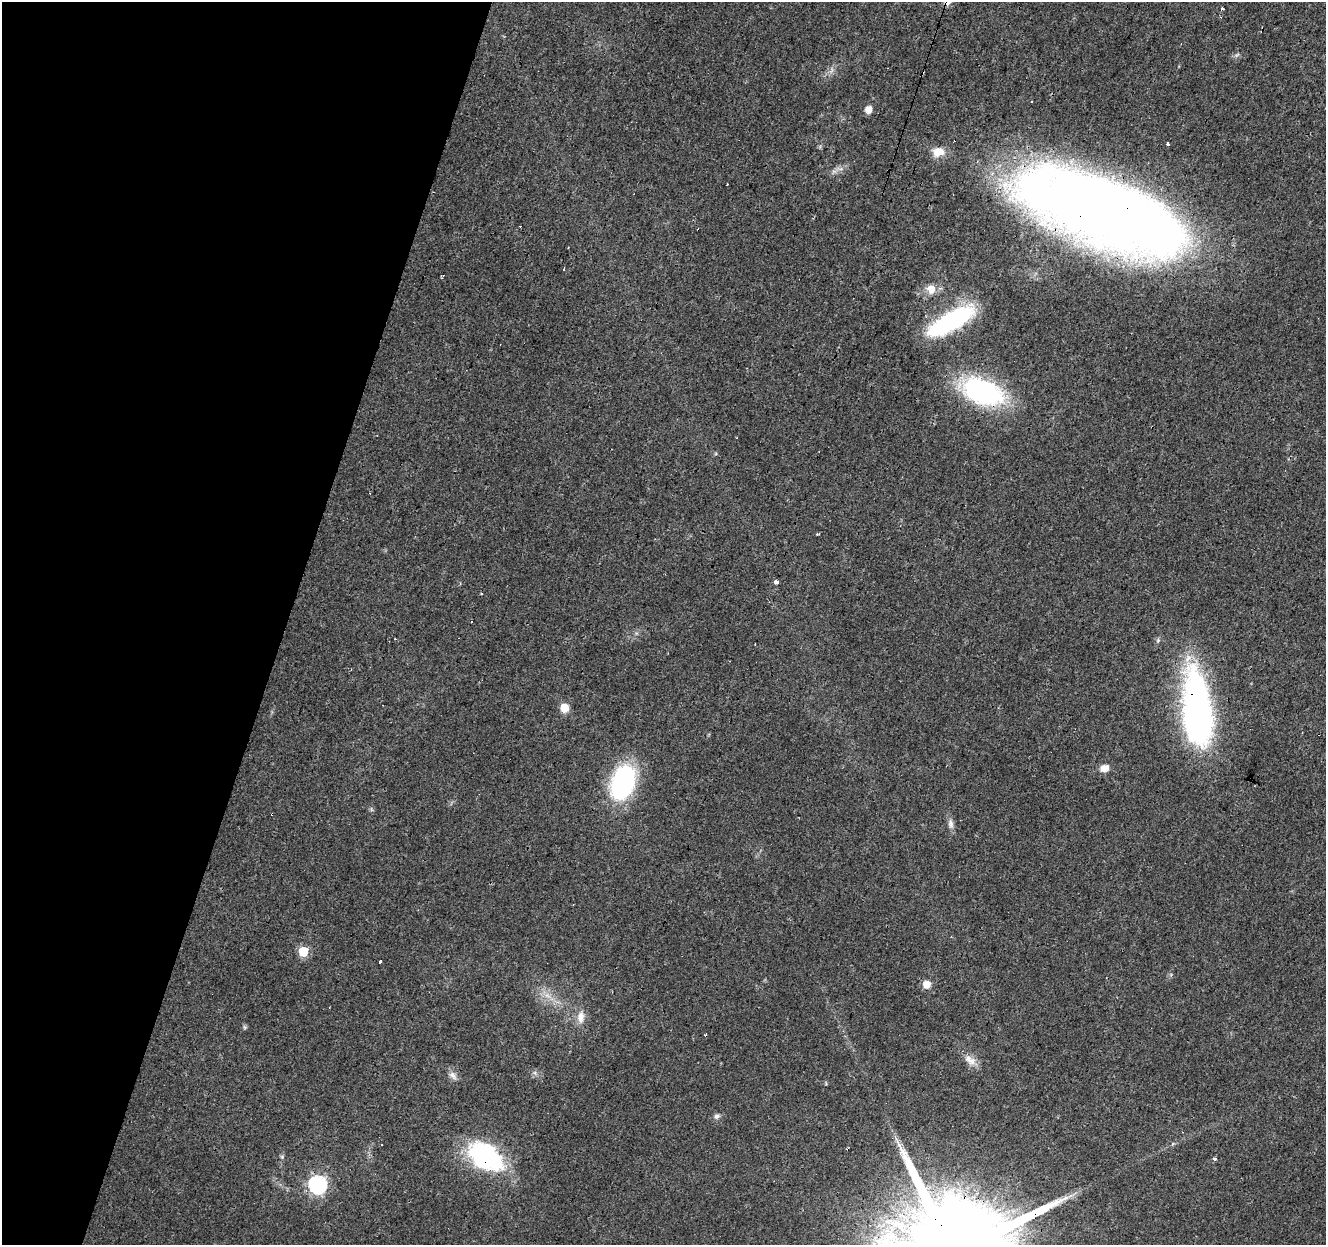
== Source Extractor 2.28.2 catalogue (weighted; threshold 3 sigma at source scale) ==
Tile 9 of 4 x 4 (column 1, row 3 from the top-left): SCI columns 6-1329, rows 1522-2764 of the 5300 x 5466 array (HDU 1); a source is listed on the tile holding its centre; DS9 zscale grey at full resolution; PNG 1328 x 1247 px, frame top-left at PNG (2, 2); no overlay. Shown black and unused: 22% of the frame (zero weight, under 3 of 4 exposures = <1% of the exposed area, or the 3 px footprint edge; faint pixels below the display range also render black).
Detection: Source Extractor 2.28.2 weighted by HDU 2 'WHT'; one run over the whole footprint, this tile lists its part. Background 0.0156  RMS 0.0032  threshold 0.0144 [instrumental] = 3 sigma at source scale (4.5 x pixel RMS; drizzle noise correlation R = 1.50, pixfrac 1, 0.0396/0.0396 arcsec/px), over >= 5 px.
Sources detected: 41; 1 inside a brighter object's white glare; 9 cosmic-ray / hot-pixel residue — not listed; the other 31 listed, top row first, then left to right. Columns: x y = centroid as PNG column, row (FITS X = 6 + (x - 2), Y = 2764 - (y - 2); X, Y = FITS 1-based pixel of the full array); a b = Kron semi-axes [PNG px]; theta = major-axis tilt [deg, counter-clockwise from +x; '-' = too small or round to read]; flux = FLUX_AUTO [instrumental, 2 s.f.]
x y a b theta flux
1222 8 3 3 - 0.47
868 110 6 5 - 3.4
1167 144 3 3 - 1.6
938 152 15 11 11 4.2
1105 210 155 62 -22 470
931 289 9 8 - 3.6
951 321 50 15 31 40
982 392 37 21 -20 59
817 534 3 3 - 0.46
776 582 4 4 - 1.4
481 594 3 2 - 0.28
472 622 2 2 - 0.49
1158 640 6 5 - 0.59
564 708 9 8 - 3.8
1197 709 81 29 -85 99
1104 768 9 7 15 3.1
623 782 27 17 70 59
371 809 6 4 -72 0.46
951 824 13 7 -86 1.6
303 951 6 6 - 16
380 961 3 3 - 1.5
926 984 8 8 - 2.9
547 995 9 6 -18 1.9
581 1017 18 10 88 3.3
970 1060 19 11 -37 3.2
535 1073 7 4 -72 0.68
453 1075 13 8 -48 1.7
717 1116 8 6 7 0.98
485 1156 42 25 -34 42
1214 1159 4 3 - 0.77
318 1184 7 7 - 110
Overlapping masked pixels (flux is a lower limit): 3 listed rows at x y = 1105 210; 1197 709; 485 1156